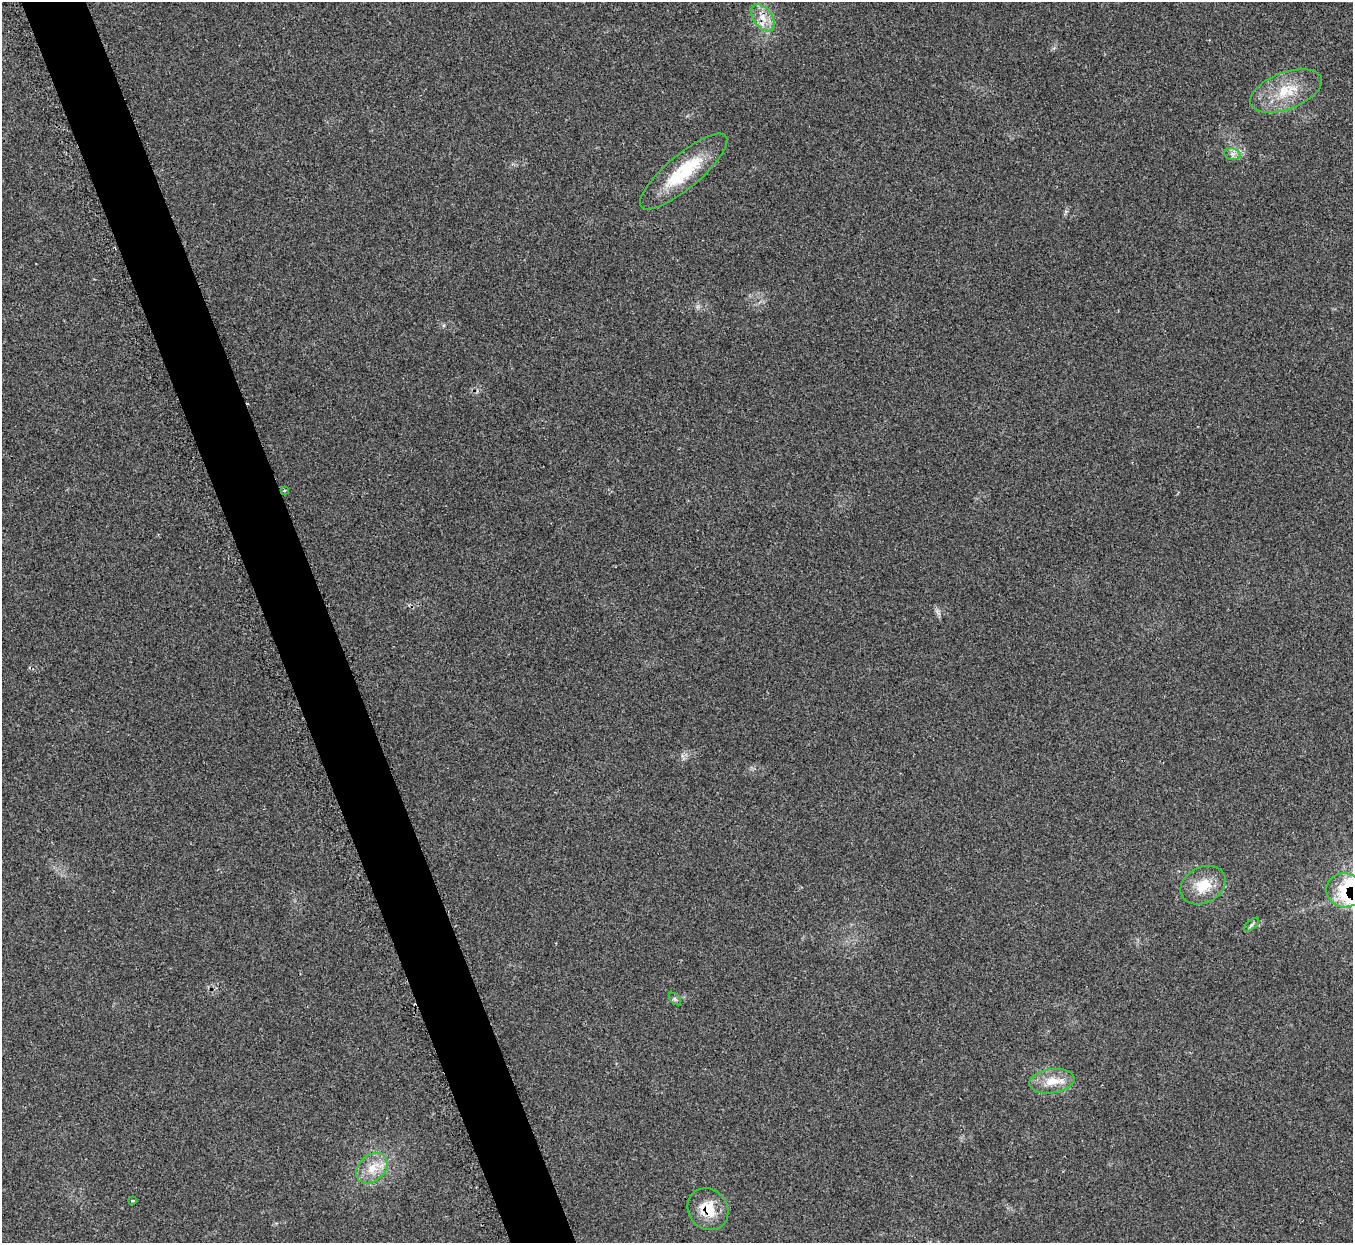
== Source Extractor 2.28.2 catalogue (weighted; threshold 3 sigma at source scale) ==
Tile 11 of 4 x 4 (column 3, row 3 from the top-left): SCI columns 2733-4083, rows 1426-2666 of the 5461 x 5457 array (HDU 1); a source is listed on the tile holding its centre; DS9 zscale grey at full resolution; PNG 1355 x 1245 px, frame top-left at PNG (2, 2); each listed source drawn as its Kron ellipse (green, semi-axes under 4 px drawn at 4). Shown black and unused: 5% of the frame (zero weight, under 2 of 3 exposures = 3% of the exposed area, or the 3 px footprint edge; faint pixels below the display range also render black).
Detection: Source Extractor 2.28.2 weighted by HDU 2 'WHT'; one run over the whole footprint, this tile lists its part. Background 0.152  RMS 0.0095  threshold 0.0428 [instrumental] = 3 sigma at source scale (4.5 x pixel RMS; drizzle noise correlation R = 1.50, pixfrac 1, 0.05/0.05 arcsec/px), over >= 5 px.
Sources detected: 14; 1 cosmic-ray / hot-pixel residue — neither listed nor drawn; the other 13 listed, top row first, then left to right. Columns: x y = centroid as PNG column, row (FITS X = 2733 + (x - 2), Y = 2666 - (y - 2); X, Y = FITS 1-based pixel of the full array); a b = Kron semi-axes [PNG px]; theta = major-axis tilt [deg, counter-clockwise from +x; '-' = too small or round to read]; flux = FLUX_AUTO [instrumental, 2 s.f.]
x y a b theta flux
763 18 15 9 -56 11
1286 91 37 18 21 33
1232 154 8 6 -12 3.3
684 171 55 17 40 54
284 491 3 3 - 2.4
1203 885 24 18 28 21
1344 890 18 17 - 24
1251 925 9 4 41 2
675 999 7 4 -45 1.6
1052 1081 23 12 8 16
372 1168 18 13 43 15
133 1200 4 2 - 0.88
708 1209 22 19 -53 24
Overlapping masked pixels (flux is a lower limit): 3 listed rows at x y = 763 18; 1344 890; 708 1209